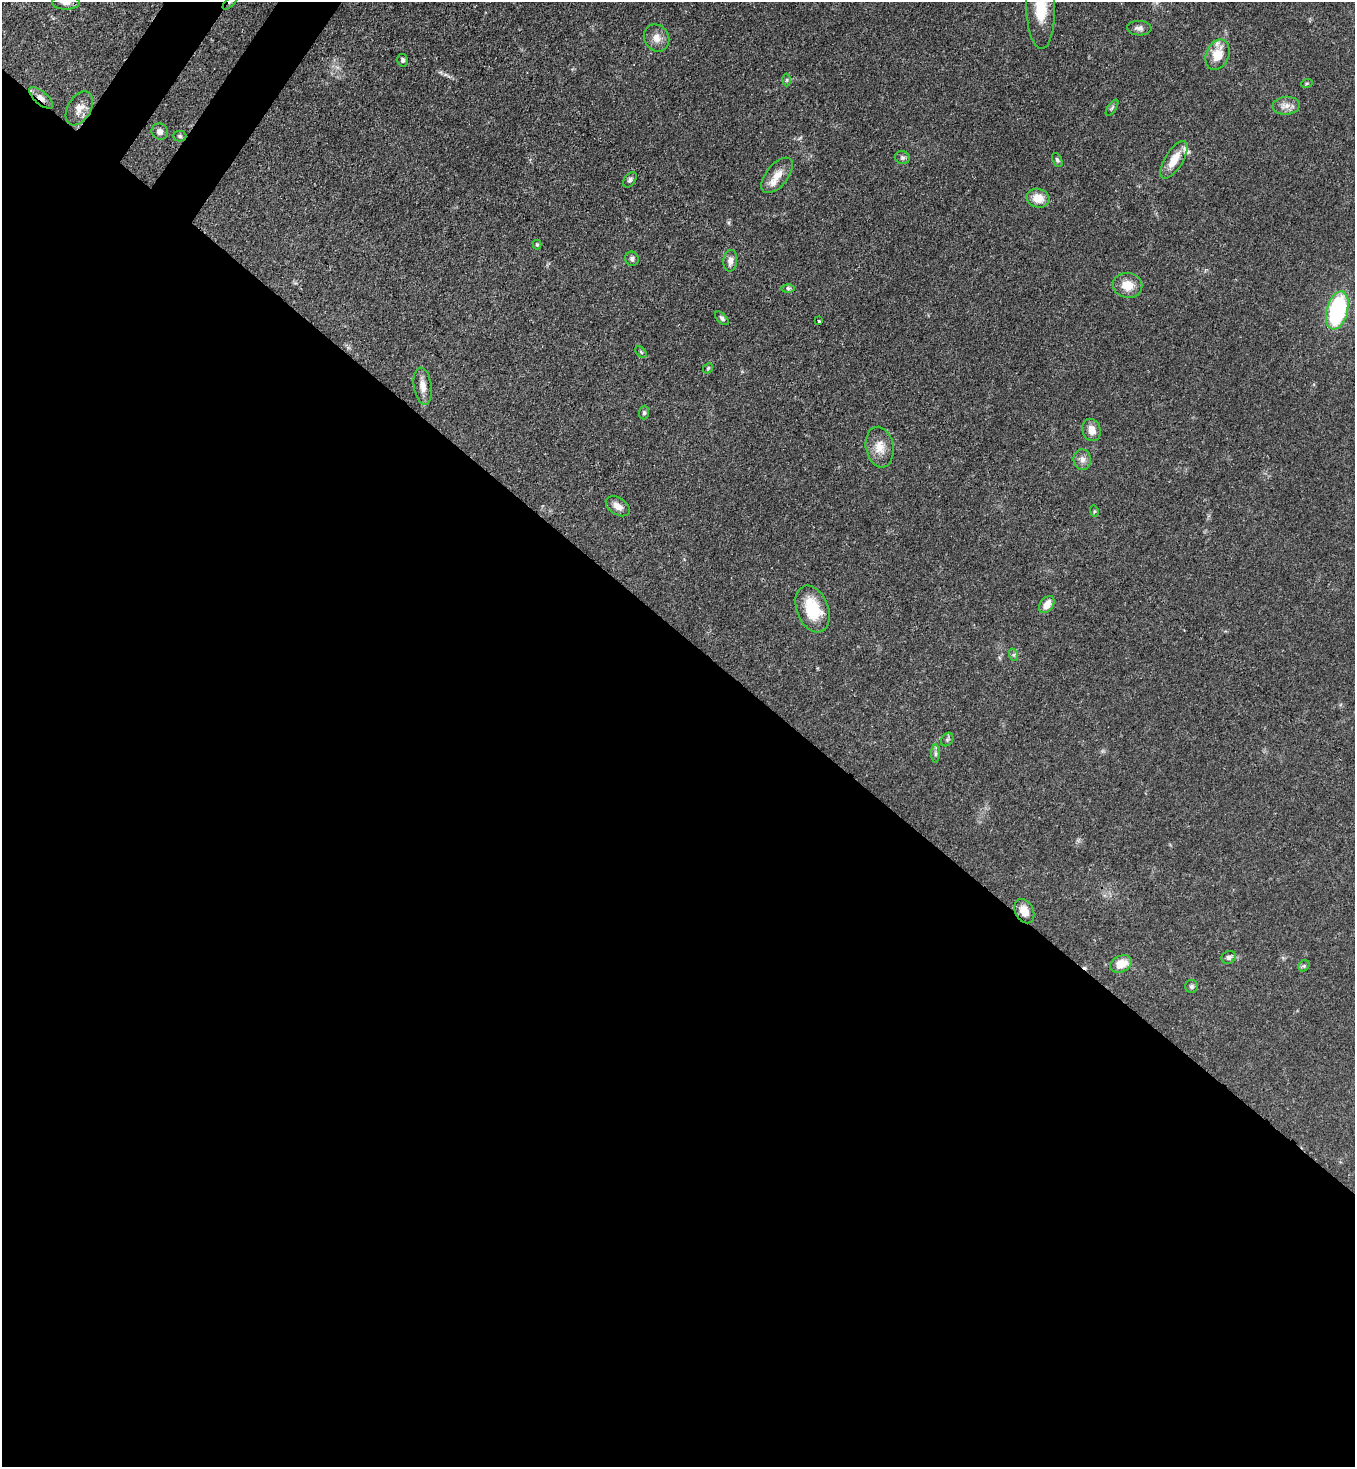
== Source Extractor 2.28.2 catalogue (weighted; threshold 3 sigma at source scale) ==
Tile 14 of 4 x 4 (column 2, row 4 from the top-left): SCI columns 1717-3069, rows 60-1524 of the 6000 x 5978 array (HDU 1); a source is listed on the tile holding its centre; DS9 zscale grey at full resolution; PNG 1357 x 1469 px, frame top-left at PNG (2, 2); each listed source drawn as its Kron ellipse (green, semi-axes under 4 px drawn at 4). Shown black and unused: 58% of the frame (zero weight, under 3 of 4 exposures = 7% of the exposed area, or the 3 px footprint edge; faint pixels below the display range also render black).
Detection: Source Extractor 2.28.2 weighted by HDU 2 'WHT'; one run over the whole footprint, this tile lists its part. Background 0.0664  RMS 0.0036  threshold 0.0162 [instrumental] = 3 sigma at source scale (4.5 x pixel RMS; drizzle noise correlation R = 1.50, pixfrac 1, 0.05/0.05 arcsec/px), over >= 5 px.
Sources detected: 51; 1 cosmic-ray / hot-pixel residue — neither listed nor drawn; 2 inside a brighter listed object's ellipse — not listed separately; the other 48 listed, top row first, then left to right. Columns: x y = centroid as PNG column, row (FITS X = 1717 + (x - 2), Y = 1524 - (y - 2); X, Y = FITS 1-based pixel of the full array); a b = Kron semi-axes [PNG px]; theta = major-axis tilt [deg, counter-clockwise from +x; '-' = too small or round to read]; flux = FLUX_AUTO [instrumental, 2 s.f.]
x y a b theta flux
66 2 14 7 1 2.1
230 2 10 3 45 0.76
1041 6 43 14 -88 14
1139 28 12 7 -2 1.6
656 38 14 12 -58 3.3
1218 55 16 11 68 6.8
403 60 6 5 - 0.97
787 80 6 4 88 0.53
1307 83 6 3 19 0.43
41 98 15 6 -40 2.3
1286 106 13 9 4 2.6
79 108 18 11 60 3.5
1112 108 9 3 56 0.62
160 131 8 8 - 1.5
180 136 6 5 - 0.67
902 158 7 6 - 0.91
1057 160 7 4 -65 0.69
1174 160 21 9 58 5.9
777 175 21 11 51 4.8
630 180 8 5 52 0.89
1038 198 11 9 -16 5.1
537 244 5 4 - 0.56
632 259 7 6 - 1
730 261 11 7 83 2.1
1128 285 15 12 -9 5.3
788 288 6 4 -1 0.71
1337 310 19 10 75 39
722 318 8 4 -46 0.86
819 321 3 3 - 0.98
641 352 7 4 -46 0.48
708 368 5 4 - 0.5
423 386 18 9 -83 3.2
644 413 7 5 89 0.68
1092 430 11 9 -72 3.6
880 447 20 14 -80 4.9
1082 460 10 8 -82 1.9
618 506 13 8 -33 2.7
1094 511 6 4 -73 0.46
1047 605 9 6 53 3.9
813 609 24 16 -69 14
1014 655 6 4 -72 0.57
947 740 7 5 55 0.7
935 754 9 4 90 0.84
1024 911 13 9 -63 4.3
1229 957 7 6 - 1.1
1121 964 11 8 25 6.1
1304 966 6 5 - 0.62
1192 986 6 6 - 0.83
Overlapping masked pixels (flux is a lower limit): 3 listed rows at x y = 230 2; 41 98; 1024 911
Isophote crosses this tile's border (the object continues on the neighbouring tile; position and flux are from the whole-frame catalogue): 3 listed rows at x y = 66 2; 230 2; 1041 6